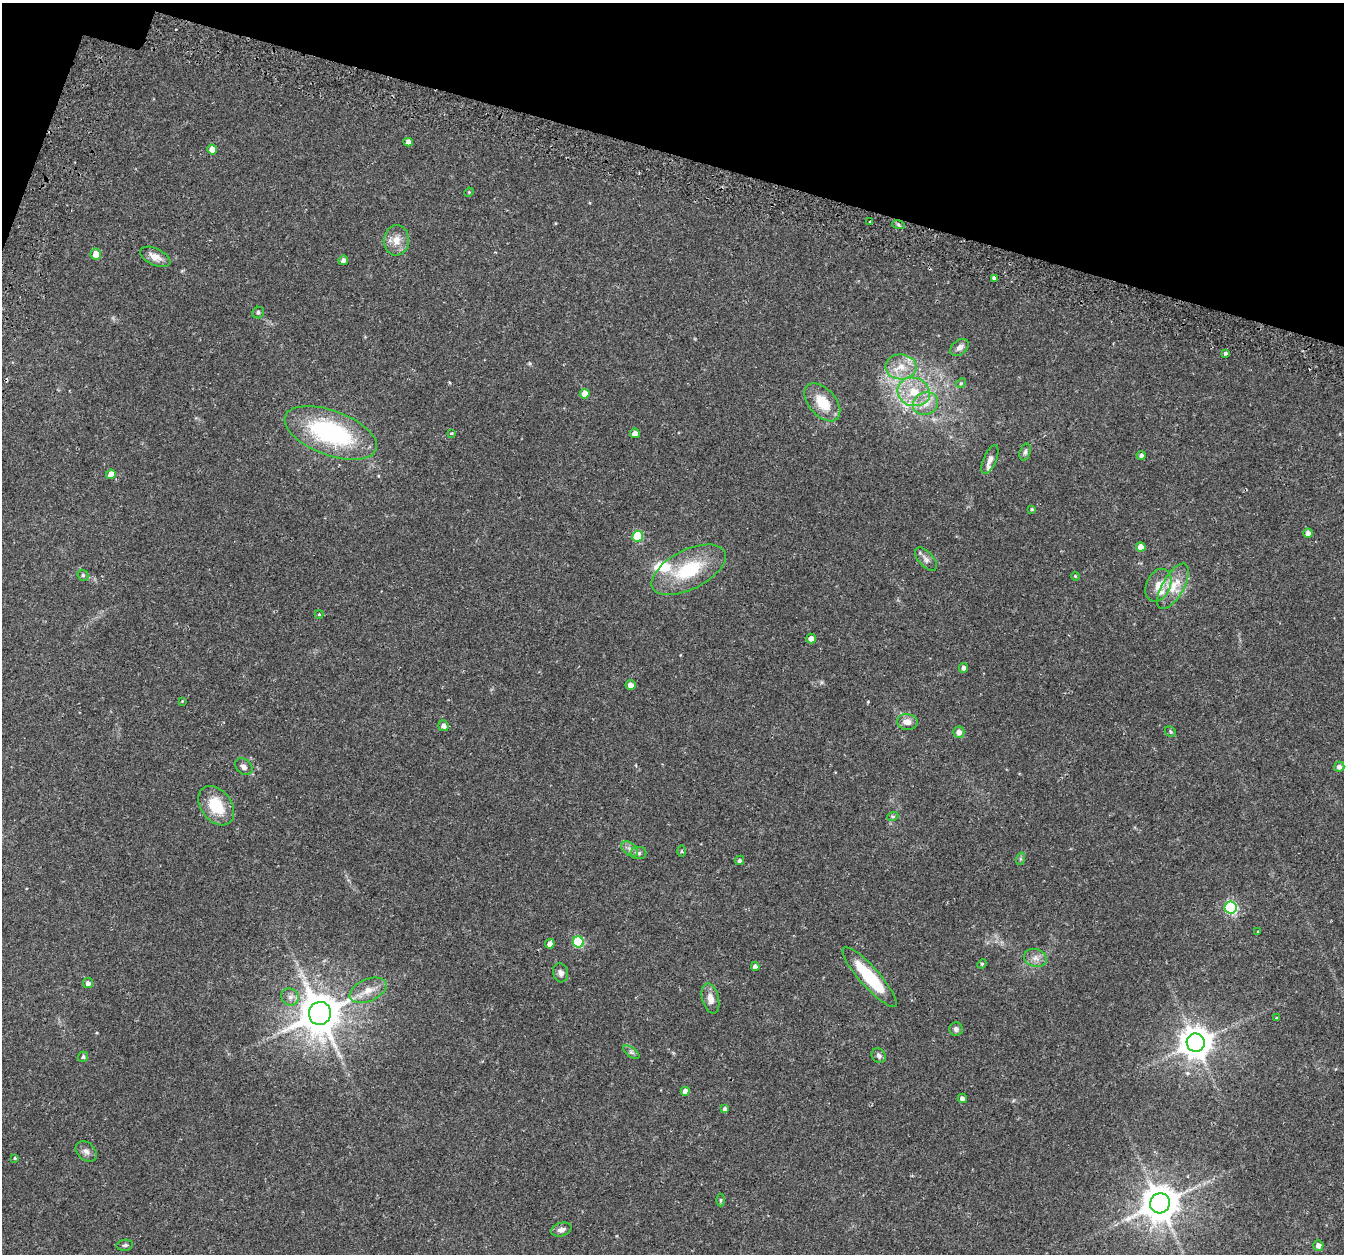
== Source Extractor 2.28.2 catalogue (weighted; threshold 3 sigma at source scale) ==
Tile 2 of 4 x 4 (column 2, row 1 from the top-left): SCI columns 1411-2752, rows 4049-5300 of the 5514 x 5654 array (HDU 1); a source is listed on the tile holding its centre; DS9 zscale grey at full resolution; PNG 1346 x 1256 px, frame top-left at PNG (2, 3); each listed source drawn as its Kron ellipse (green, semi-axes under 4 px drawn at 4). Shown black and unused: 13% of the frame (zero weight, under 2 of 3 exposures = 5% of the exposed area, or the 3 px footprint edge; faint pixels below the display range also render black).
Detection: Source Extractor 2.28.2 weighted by HDU 2 'WHT'; one run over the whole footprint, this tile lists its part. Background 0.0481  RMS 0.0041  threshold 0.0184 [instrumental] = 3 sigma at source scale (4.5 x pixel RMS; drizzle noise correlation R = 1.50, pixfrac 1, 0.0396/0.0396 arcsec/px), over >= 5 px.
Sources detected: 90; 1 cosmic-ray / hot-pixel residue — neither listed nor drawn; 5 inside a brighter listed object's ellipse — not listed separately; the other 84 listed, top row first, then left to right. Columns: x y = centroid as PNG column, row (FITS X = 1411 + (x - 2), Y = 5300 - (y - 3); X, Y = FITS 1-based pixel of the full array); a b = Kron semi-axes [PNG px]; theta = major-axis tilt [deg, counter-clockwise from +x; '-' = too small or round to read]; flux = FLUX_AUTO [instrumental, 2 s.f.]
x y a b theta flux
408 142 5 4 - 2.3
212 149 5 5 - 3.5
469 192 5 4 - 0.39
870 222 3 2 - 0.31
898 224 6 4 -19 0.66
396 240 15 12 84 4.6
96 254 5 5 - 4.4
155 257 16 8 -25 3.6
343 260 5 4 - 1.5
994 278 4 3 - 2
258 312 6 5 - 0.79
959 347 10 7 40 1.9
1226 353 4 3 - 1.8
901 367 16 12 0 6.2
961 383 5 4 - 0.44
914 392 16 14 -18 9.3
585 394 5 5 - 5
822 402 22 13 -49 9.6
926 404 13 11 22 4.4
331 433 48 22 -20 52
635 433 5 5 - 2.2
451 434 4 3 - 0.42
1025 452 9 5 74 1
1141 456 4 4 - 1
990 460 15 6 66 1.9
111 474 5 4 - 3.4
1032 509 4 3 - 0.45
1308 533 4 4 - 1.9
638 536 5 5 - 18
1141 547 4 4 - 3.2
926 559 14 7 -48 1.8
689 570 40 19 27 22
83 575 6 5 - 0.67
1075 576 4 3 - 0.35
1158 585 17 12 66 5.2
1173 586 25 10 60 7.4
319 614 4 4 - 0.34
811 638 5 4 - 2
964 668 5 4 - 1.6
631 685 5 5 - 2.1
182 701 4 4 - 0.32
907 722 10 8 -9 2.8
443 726 5 5 - 1.6
959 732 5 5 - 2.5
1170 732 6 5 - 0.6
244 767 10 7 -43 1.6
1339 767 5 5 - 1.6
216 806 22 15 -53 13
893 816 6 3 18 0.54
630 849 9 6 -37 1.6
682 851 6 4 -89 0.43
639 853 8 6 0 1
1020 859 6 4 72 0.58
739 860 5 4 - 0.78
1231 908 6 6 - 48
1258 931 4 3 - 0.32
578 942 5 5 - 25
550 944 5 4 - 1.9
1035 958 12 9 -19 2.6
982 964 5 4 - 0.48
755 966 4 4 - 1.7
560 973 10 7 -76 1.7
870 977 39 10 -48 20
88 983 5 5 - 1.7
368 990 19 11 23 5
290 997 9 8 - 2
710 998 15 8 -76 3.3
320 1013 11 11 - 1400
1276 1018 4 3 - 0.3
956 1029 7 6 - 1.2
1196 1043 9 9 - 700
631 1052 9 4 -35 0.93
879 1055 7 7 - 1.3
83 1057 5 5 - 0.82
685 1091 4 4 - 3
962 1098 5 4 - 1.6
725 1109 4 4 - 1.1
86 1151 12 8 -42 2
15 1158 4 3 - 0.36
721 1200 6 4 90 0.6
1160 1203 10 10 - 1000
561 1230 10 6 16 1.8
125 1245 8 5 10 0.85
1318 1245 5 5 - 1.9